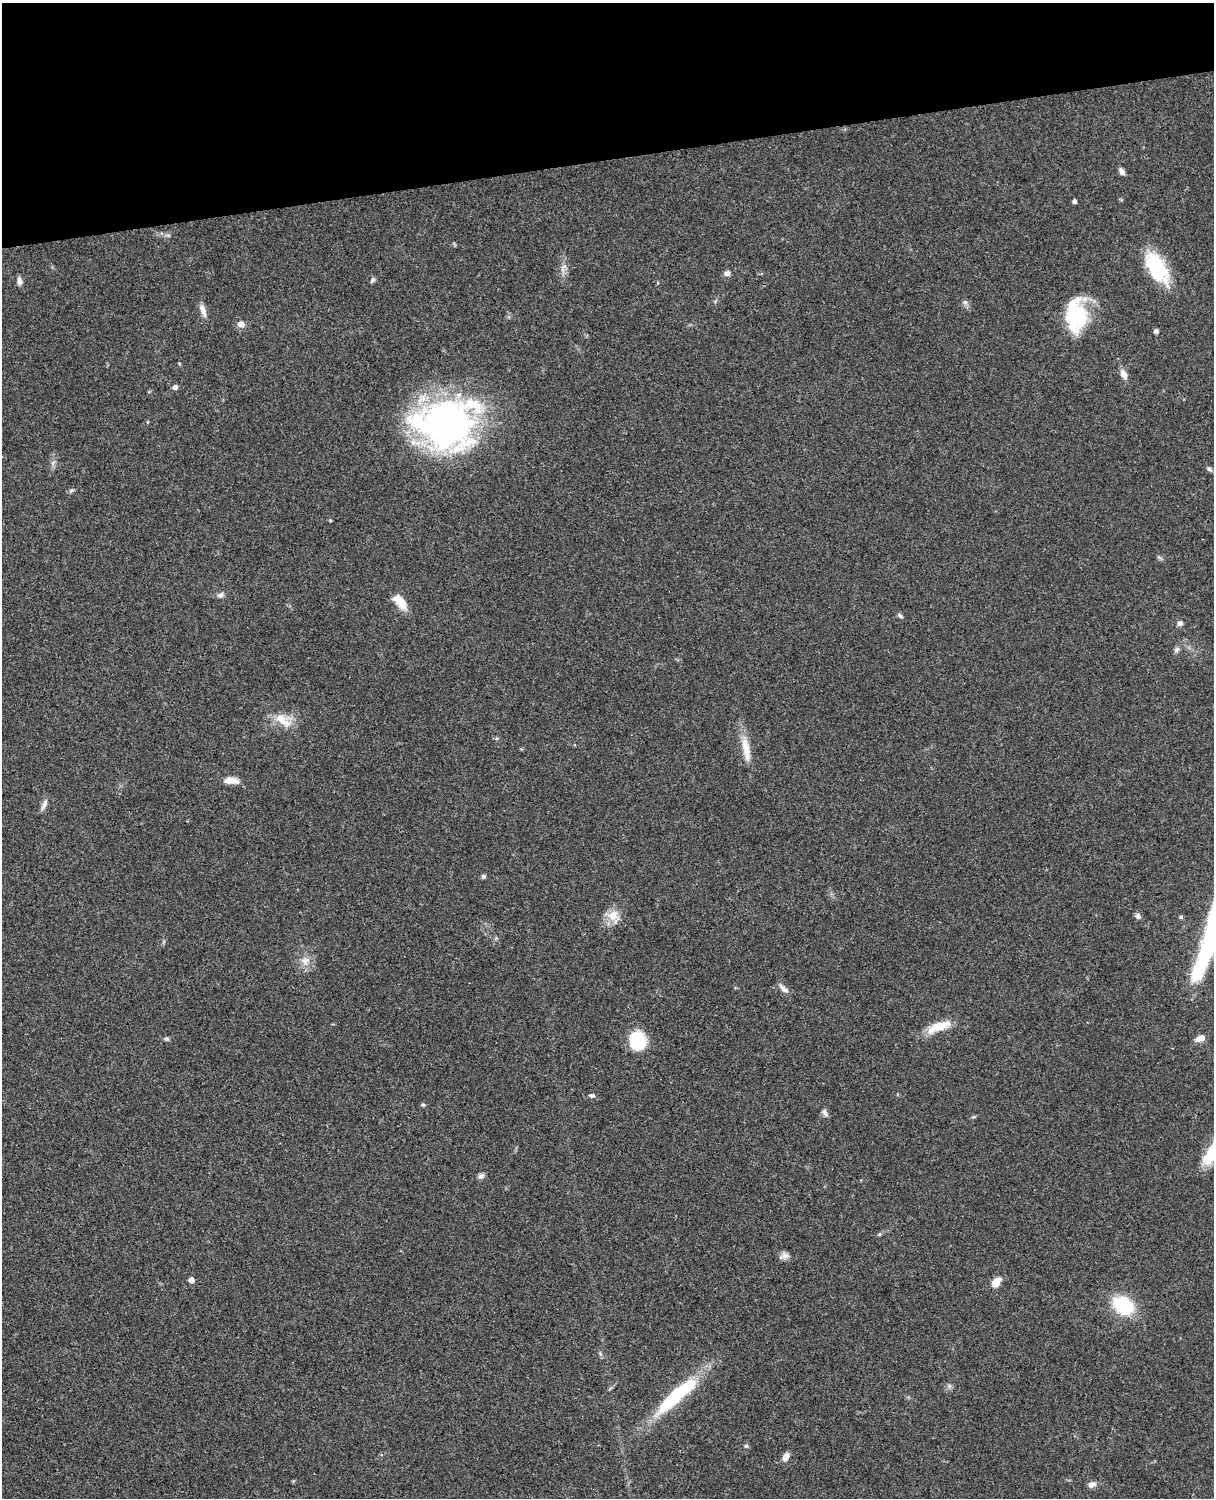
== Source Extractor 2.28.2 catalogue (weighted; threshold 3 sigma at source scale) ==
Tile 3 of 4 x 3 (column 3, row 1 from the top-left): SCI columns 2546-3757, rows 3269-4764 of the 5088 x 4928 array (HDU 1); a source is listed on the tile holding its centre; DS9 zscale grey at full resolution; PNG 1216 x 1500 px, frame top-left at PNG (2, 3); no overlay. Shown black and unused: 10% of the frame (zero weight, under 3 of 4 exposures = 6% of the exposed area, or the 3 px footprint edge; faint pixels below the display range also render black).
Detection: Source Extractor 2.28.2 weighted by HDU 2 'WHT'; one run over the whole footprint, this tile lists its part. Background 0.098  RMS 0.0063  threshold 0.0283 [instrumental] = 3 sigma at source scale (4.5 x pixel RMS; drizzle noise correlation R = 1.50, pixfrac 1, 0.05/0.05 arcsec/px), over >= 5 px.
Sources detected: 56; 1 inside a brighter listed object's ellipse — not listed separately; the other 55 listed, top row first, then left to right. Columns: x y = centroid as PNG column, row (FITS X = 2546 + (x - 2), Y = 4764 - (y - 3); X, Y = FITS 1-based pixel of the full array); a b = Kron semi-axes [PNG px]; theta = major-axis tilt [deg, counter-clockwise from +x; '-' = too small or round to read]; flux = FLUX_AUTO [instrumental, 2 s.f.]
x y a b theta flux
1122 172 9 5 -63 2.6
1074 201 4 4 - 1.9
1157 268 38 18 -60 35
562 270 9 5 89 2.3
727 273 8 7 - 2.3
372 280 8 5 53 1.3
19 281 10 6 -82 2.5
965 302 7 6 - 1.6
203 310 18 7 -68 3.9
1077 313 39 22 -67 36
241 324 11 8 -17 3.3
1156 331 4 4 - 2.3
1124 374 13 7 -64 3.9
175 387 4 4 - 2.9
446 423 68 52 3 210
53 463 7 4 72 1.4
1209 469 7 5 -17 1.4
71 490 8 4 19 1.2
330 520 4 4 - 0.75
1159 557 8 3 -19 1
220 595 8 6 24 2.2
400 602 21 10 -49 9.7
900 615 8 5 -34 1.4
1180 623 8 6 20 1.9
1177 649 8 6 47 1.7
283 720 28 12 -37 10
746 749 37 9 -80 11
231 781 18 8 -3 6.1
44 804 15 5 67 3.1
483 876 6 5 - 1.2
613 916 20 15 -58 8.3
1138 916 8 7 - 2
1181 917 5 5 - 0.9
305 961 14 10 55 5.6
1197 975 12 9 85 18
783 988 15 6 -45 3.3
938 1027 35 11 20 13
1200 1038 12 7 21 4.4
167 1039 7 5 -14 1.2
638 1041 16 14 -87 33
592 1095 8 5 -10 1.4
423 1105 5 4 - 0.81
825 1113 10 5 -54 2.1
1213 1152 36 13 57 22
481 1176 9 6 40 1.9
879 1234 5 4 - 0.82
785 1256 11 9 15 2.9
191 1280 4 4 - 5.5
996 1282 11 7 48 7.6
1123 1305 16 12 -33 46
949 1386 7 4 -89 1.2
676 1396 59 13 41 51
746 1446 5 5 - 0.9
786 1457 9 6 56 4.6
1092 1485 12 7 14 2.6
Isophote crosses this tile's border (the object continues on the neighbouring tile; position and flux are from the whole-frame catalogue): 1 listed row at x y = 1213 1152